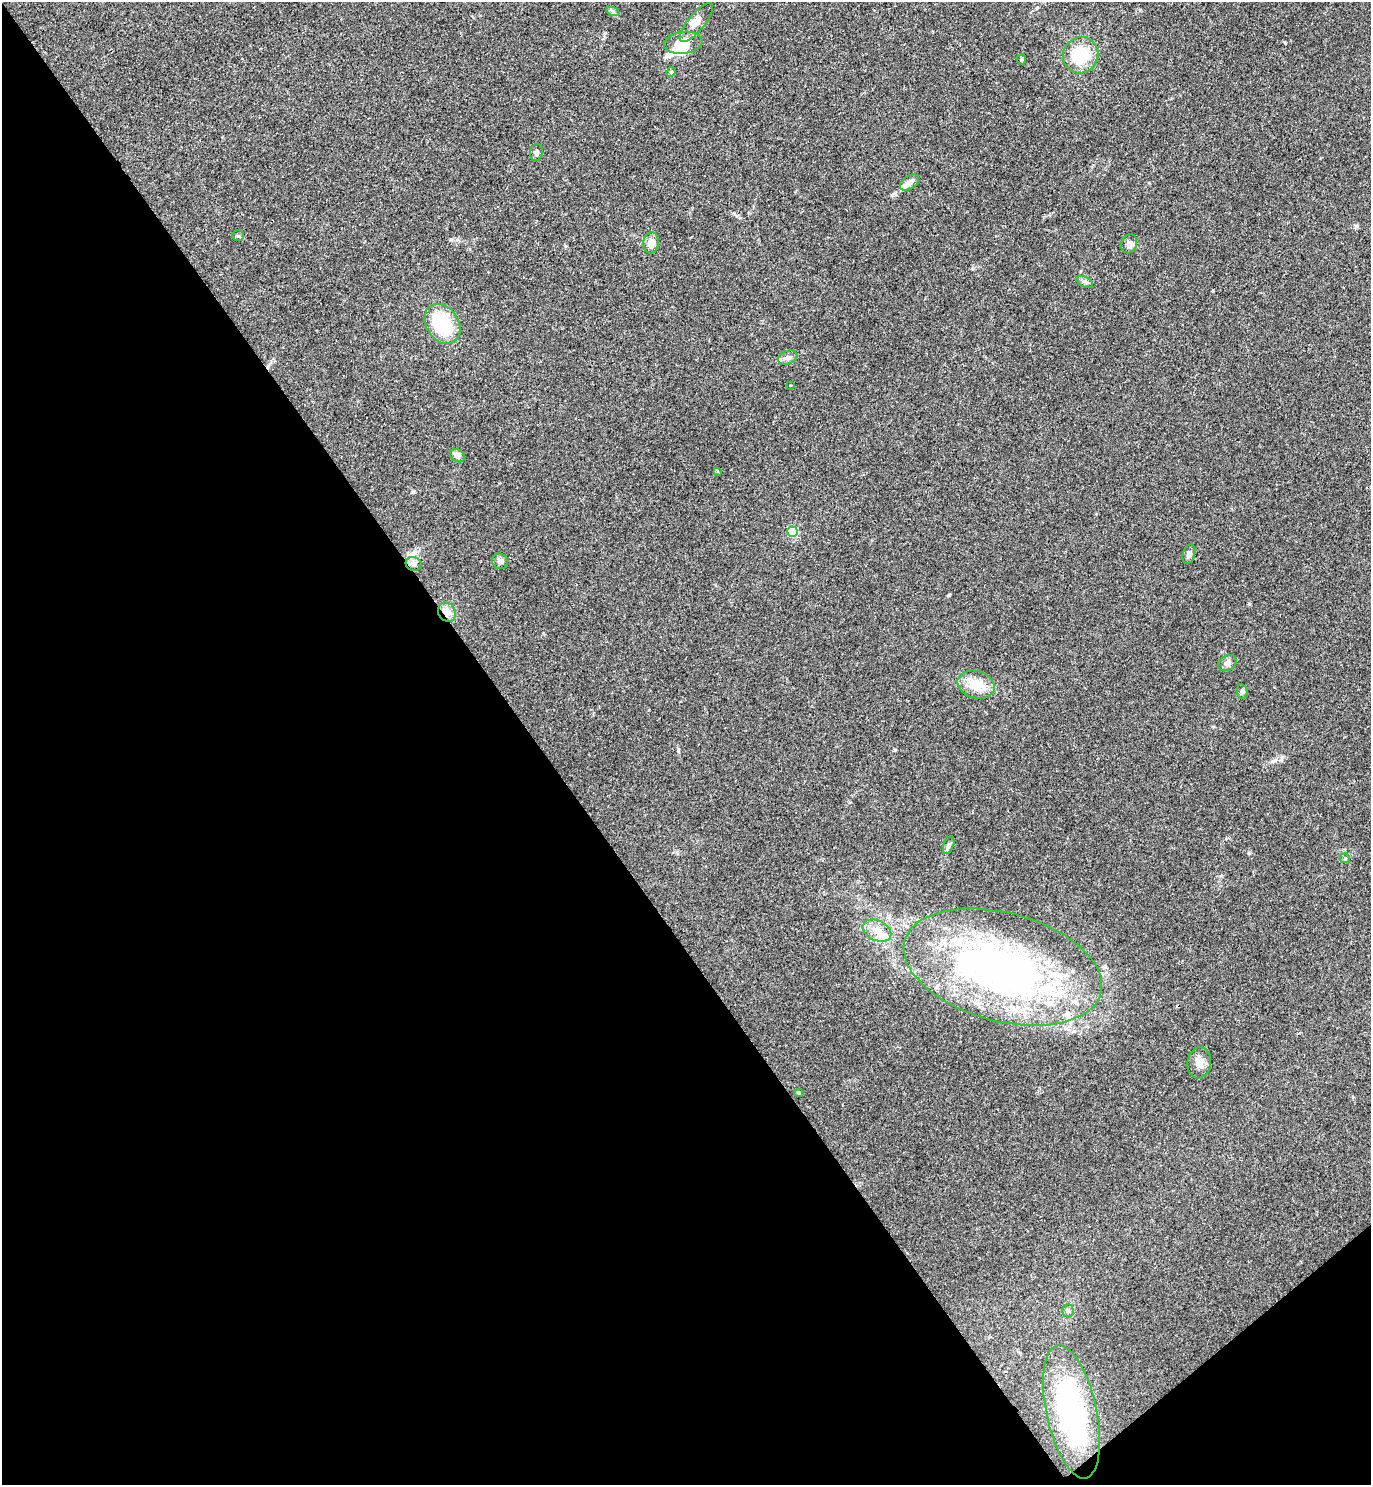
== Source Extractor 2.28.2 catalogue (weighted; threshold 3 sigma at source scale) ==
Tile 14 of 4 x 4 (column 2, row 4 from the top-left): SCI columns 1541-2909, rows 9-1491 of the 5947 x 5950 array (HDU 1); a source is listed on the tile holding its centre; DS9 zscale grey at full resolution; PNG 1373 x 1487 px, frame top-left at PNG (2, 2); each listed source drawn as its Kron ellipse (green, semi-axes under 4 px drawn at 4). Shown black and unused: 41% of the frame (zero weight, under 3 of 4 exposures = <1% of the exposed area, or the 3 px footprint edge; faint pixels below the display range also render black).
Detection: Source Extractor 2.28.2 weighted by HDU 2 'WHT'; one run over the whole footprint, this tile lists its part. Background 0.0531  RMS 0.0053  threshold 0.0238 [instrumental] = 3 sigma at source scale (4.5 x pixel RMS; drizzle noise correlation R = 1.50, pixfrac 1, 0.05/0.05 arcsec/px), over >= 5 px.
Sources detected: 41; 2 inside a brighter object's white glare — neither listed nor drawn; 6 inside a brighter listed object's ellipse — not listed separately; the other 33 listed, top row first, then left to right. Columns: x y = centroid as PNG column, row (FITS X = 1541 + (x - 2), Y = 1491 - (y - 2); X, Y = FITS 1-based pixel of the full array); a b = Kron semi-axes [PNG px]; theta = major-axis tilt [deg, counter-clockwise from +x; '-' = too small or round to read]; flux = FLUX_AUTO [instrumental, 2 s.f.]
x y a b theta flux
613 12 7 4 -20 0.96
696 23 24 8 51 4.9
683 43 19 11 7 9
1081 55 18 17 - 19
1021 59 5 3 - 0.71
671 72 5 4 - 0.67
536 152 9 6 79 1.4
909 182 11 6 34 3.2
238 236 6 5 - 0.85
651 243 10 8 85 4.9
1129 244 10 8 71 3.1
1085 282 9 5 -27 1.2
442 324 21 16 -56 27
788 358 10 6 20 2.3
790 385 3 3 - 0.32
457 456 8 6 -35 2.7
717 471 4 3 - 0.58
793 532 5 5 - 35
1189 554 10 6 73 2.1
500 561 8 7 - 1.6
414 564 8 7 - 1.9
447 612 10 8 -52 4.1
1227 663 10 7 30 2.4
976 685 19 13 -16 11
1242 691 7 5 -78 1.1
949 845 9 5 67 1.3
1345 858 5 5 - 0.66
877 931 15 10 -25 5.8
1003 967 102 54 -15 230
1199 1063 15 12 83 4.3
799 1093 4 3 - 0.66
1068 1311 6 5 - 1.1
1072 1412 68 25 -78 91
Overlapping masked pixels (flux is a lower limit): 1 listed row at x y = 447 612
Unlisted compact peaks at least as high as the median listed source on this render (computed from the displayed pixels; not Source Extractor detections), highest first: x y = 678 750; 413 492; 949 595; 1282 757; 1285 43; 1357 226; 895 750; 1249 853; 605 33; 1273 761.